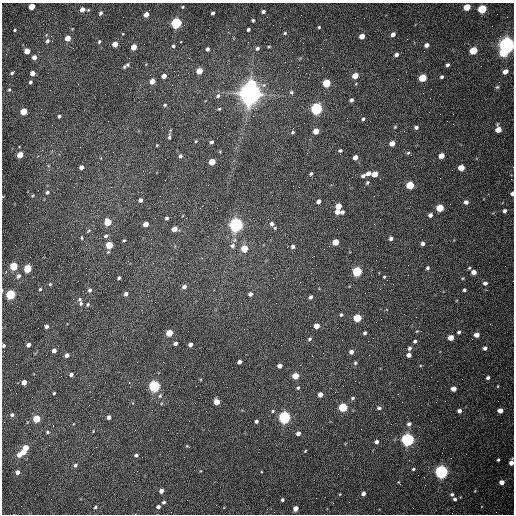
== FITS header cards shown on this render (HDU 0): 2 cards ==
NAXIS1  =                  512 /fastest changing axis
NAXIS2  =                  512 /next to fastest changing axis

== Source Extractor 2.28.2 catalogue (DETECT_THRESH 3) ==
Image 512 x 512 px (HDU 0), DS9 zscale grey, 1 PNG px = 1 image px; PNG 516 x 516 px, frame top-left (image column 1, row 512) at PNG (2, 3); no overlay
Background 1530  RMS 23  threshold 69.3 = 3 sigma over >= 5 px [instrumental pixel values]
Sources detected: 223; all 223 listed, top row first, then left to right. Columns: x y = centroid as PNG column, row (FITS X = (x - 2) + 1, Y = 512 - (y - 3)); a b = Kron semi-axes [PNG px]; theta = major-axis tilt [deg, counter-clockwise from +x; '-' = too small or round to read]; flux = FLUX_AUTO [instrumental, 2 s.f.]
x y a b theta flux
31 6 4 4 - 2.9e+04
183 7 4 3 - 1.7e+03
467 7 5 4 - 3.3e+04
82 9 5 5 - 1.1e+04
482 9 5 5 - 9.6e+04
263 11 4 3 - 3.9e+03
100 13 5 4 - 3.4e+03
213 13 3 3 - 4.0e+03
146 14 4 4 - 1.0e+04
253 20 3 3 - 2.5e+03
176 23 5 5 - 2.6e+05
319 27 3 3 - 1.6e+03
15 30 3 2 - 1.7e+03
248 30 4 3 - 3.0e+03
285 33 4 4 - 1.8e+03
393 34 4 4 - 7.4e+03
51 36 3 3 - 1.6e+03
362 36 5 4 - 1.5e+04
68 38 4 4 - 1.8e+04
47 41 6 5 - 3.9e+03
99 42 5 3 - 2.1e+03
115 44 4 4 - 1.6e+04
426 45 5 4 - 6.9e+03
507 45 6 6 - 1.1e+06
173 46 4 4 - 2.5e+03
134 47 5 4 - 2.0e+04
269 47 5 3 - 1.5e+03
257 48 5 4 - 3.9e+03
207 49 4 4 - 3.9e+03
321 49 2 2 - 8.3e+02
27 51 4 4 - 2.0e+04
473 51 5 4 - 5.5e+04
503 52 6 5 - 4.5e+04
396 55 5 4 - 5.1e+03
34 57 4 4 - 8.9e+03
128 65 4 4 - 2.1e+03
447 65 4 3 - 3.6e+03
124 67 4 3 - 2.0e+03
199 71 5 4 - 2.6e+04
505 71 5 4 - 8.6e+03
12 73 3 3 - 2.3e+03
32 73 4 4 - 1.2e+04
164 76 4 4 - 9.5e+03
355 76 5 4 - 2.2e+04
442 77 4 3 - 2.8e+03
423 78 5 4 - 6.1e+04
152 81 5 4 - 1.5e+04
30 82 3 3 - 3.0e+03
326 83 5 4 - 6.9e+04
252 84 6 5 - 5.4e+04
497 87 5 5 - 2.5e+03
9 90 4 3 - 1.6e+03
291 92 6 5 - 3.2e+03
250 93 8 7 - 2.0e+06
105 94 2 2 - 7.8e+02
218 96 6 5 - 3.5e+03
351 100 4 3 - 4.1e+03
165 105 4 3 - 1.6e+03
219 109 4 4 - 1.8e+03
316 109 5 5 - 3.5e+05
23 111 5 4 - 4.3e+04
59 116 4 3 - 3.4e+03
363 119 4 3 - 2.5e+03
395 127 4 3 - 1.4e+03
416 127 4 4 - 3.7e+03
498 129 5 5 - 2.1e+04
316 131 5 4 - 2.3e+04
293 132 6 5 - 2.8e+03
169 137 6 3 86 3.0e+03
196 141 4 3 - 1.4e+03
211 142 4 3 - 3.9e+03
392 143 5 4 - 1.4e+04
157 145 3 2 - 1.0e+03
340 150 4 3 - 2.5e+03
408 153 5 4 - 2.2e+03
20 155 5 4 - 2.5e+04
180 156 5 4 - 3.5e+03
441 156 5 4 - 1.8e+04
355 157 4 4 - 1.2e+04
212 162 5 4 - 3.5e+04
81 167 4 4 - 7.8e+03
461 168 5 4 - 2.6e+04
311 173 3 3 - 2.7e+03
368 173 5 4 - 6.9e+03
375 174 5 4 - 2.2e+04
363 176 4 3 - 4.4e+03
367 183 5 4 - 2.4e+03
410 185 5 4 - 6.6e+04
299 187 2 2 - 8.8e+02
47 192 5 4 - 3.1e+03
512 193 4 3 - 5.2e+03
32 196 4 3 - 1.4e+03
140 200 4 3 - 5.7e+03
318 201 4 4 - 6.1e+03
466 202 4 4 - 5.9e+03
338 206 5 4 - 2.6e+04
440 208 5 4 - 4.9e+04
504 211 4 4 - 3.8e+03
337 212 5 4 - 1.3e+04
342 212 4 3 - 4.3e+03
430 215 4 4 - 5.6e+03
166 218 4 3 - 2.5e+03
107 222 5 4 - 4.4e+04
146 224 4 4 - 1.5e+04
272 224 5 5 - 4.3e+03
236 225 5 5 - 6.9e+05
275 228 5 4 - 1.8e+03
174 229 5 4 - 1.3e+04
88 231 7 3 36 1.8e+03
106 236 5 4 - 3.1e+03
82 238 6 3 -89 1.6e+03
391 238 4 4 - 4.7e+03
124 240 3 3 - 1.6e+03
335 242 5 4 - 2.9e+04
422 243 4 4 - 5.6e+03
109 245 5 4 - 4.1e+04
232 246 7 7 - 5.9e+03
293 246 5 4 - 4.0e+03
244 248 5 4 - 3.8e+04
13 266 5 4 - 7.0e+04
27 268 5 4 - 8.2e+04
427 268 4 4 - 3.2e+03
469 268 4 3 - 1.7e+03
357 272 5 5 - 1.7e+05
474 272 4 4 - 9.6e+03
18 276 5 4 - 6.1e+03
384 277 4 3 - 1.6e+03
119 278 4 3 - 2.6e+03
485 283 5 4 - 4.6e+03
50 284 4 4 - 1.8e+03
184 287 5 4 - 6.0e+03
40 289 3 3 - 1.7e+03
2 290 4 3 - 1.1e+03
90 290 5 4 - 4.0e+03
464 290 3 3 - 2.7e+03
10 294 5 4 - 1.4e+05
126 294 4 4 - 5.8e+03
250 294 5 4 - 4.5e+03
310 297 4 4 - 3.7e+03
80 299 6 5 - 2.4e+03
81 303 6 5 - 3.1e+03
276 303 2 2 - 9.1e+02
88 304 4 4 - 2.1e+03
341 315 4 4 - 2.5e+03
357 318 5 4 - 6.7e+04
381 319 2 2 - 8.1e+02
46 326 4 4 - 4.5e+03
316 326 4 4 - 1.6e+04
417 331 5 3 - 1.4e+03
459 332 4 4 - 3.0e+03
169 333 5 4 - 3.5e+04
365 333 4 3 - 2.7e+03
476 335 5 4 - 1.1e+04
451 338 5 4 - 1.9e+04
309 339 5 4 - 2.5e+03
415 341 4 4 - 3.3e+03
175 343 4 3 - 4.2e+03
190 344 4 4 - 6.1e+03
28 345 4 4 - 6.0e+03
3 346 4 3 - 2.7e+03
409 348 5 5 - 3.6e+03
485 348 4 4 - 5.2e+03
54 350 4 4 - 6.8e+03
351 352 4 4 - 6.9e+03
67 355 4 4 - 6.1e+03
409 355 4 4 - 6.5e+03
239 362 4 4 - 4.9e+03
355 363 5 4 - 2.1e+03
279 366 4 4 - 7.3e+03
71 374 4 4 - 4.6e+03
295 376 5 4 - 3.1e+04
488 378 4 3 - 3.2e+03
24 382 4 4 - 1.4e+04
129 382 3 2 - 2.0e+03
154 386 5 5 - 3.5e+05
498 386 5 3 - 1.3e+03
298 388 5 4 - 2.4e+03
453 389 4 4 - 1.2e+04
54 393 3 2 - 1.6e+03
320 394 4 4 - 1.0e+04
160 396 6 4 68 2.3e+03
352 398 6 4 35 2.5e+03
217 402 5 4 - 2.2e+04
343 407 5 5 - 1.1e+05
379 408 6 5 - 3.3e+03
500 410 4 4 - 1.0e+04
273 411 5 4 - 1.9e+03
459 411 4 4 - 5.5e+03
12 415 5 5 - 2.7e+03
109 417 4 4 - 5.6e+03
284 417 5 5 - 4.3e+05
37 419 5 4 - 5.0e+04
189 421 2 2 - 6.4e+02
256 421 3 3 - 3.5e+03
409 424 6 5 - 4.6e+03
47 432 4 4 - 2.1e+03
298 433 4 4 - 6.4e+03
407 440 5 5 - 5.7e+05
376 442 5 5 - 4.5e+03
187 446 5 3 - 1.3e+03
26 448 5 4 - 1.7e+04
305 451 4 2 - 1.3e+03
23 452 4 4 - 1.4e+04
19 455 5 5 - 1.0e+04
136 455 5 3 - 2.9e+03
498 460 3 3 - 1.9e+03
511 462 6 4 78 8.8e+03
75 465 6 5 - 3.5e+03
413 469 4 3 - 2.1e+03
17 472 4 4 - 6.1e+03
441 472 5 5 - 6.3e+05
502 482 5 5 - 8.9e+03
399 483 5 2 - 1.5e+03
161 491 4 4 - 7.8e+03
363 494 4 4 - 5.8e+03
452 494 5 4 - 3.0e+03
316 498 2 2 - 3.3e+03
455 499 5 4 - 3.2e+03
282 500 4 4 - 3.1e+03
164 502 4 4 - 2.8e+03
95 507 5 4 - 2.1e+03
158 507 4 3 - 4.5e+03
295 508 4 4 - 1.3e+04
At the frame edge (FLAGS 8, measured only in part): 5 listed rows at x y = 31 6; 512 193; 2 290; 3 346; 511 462